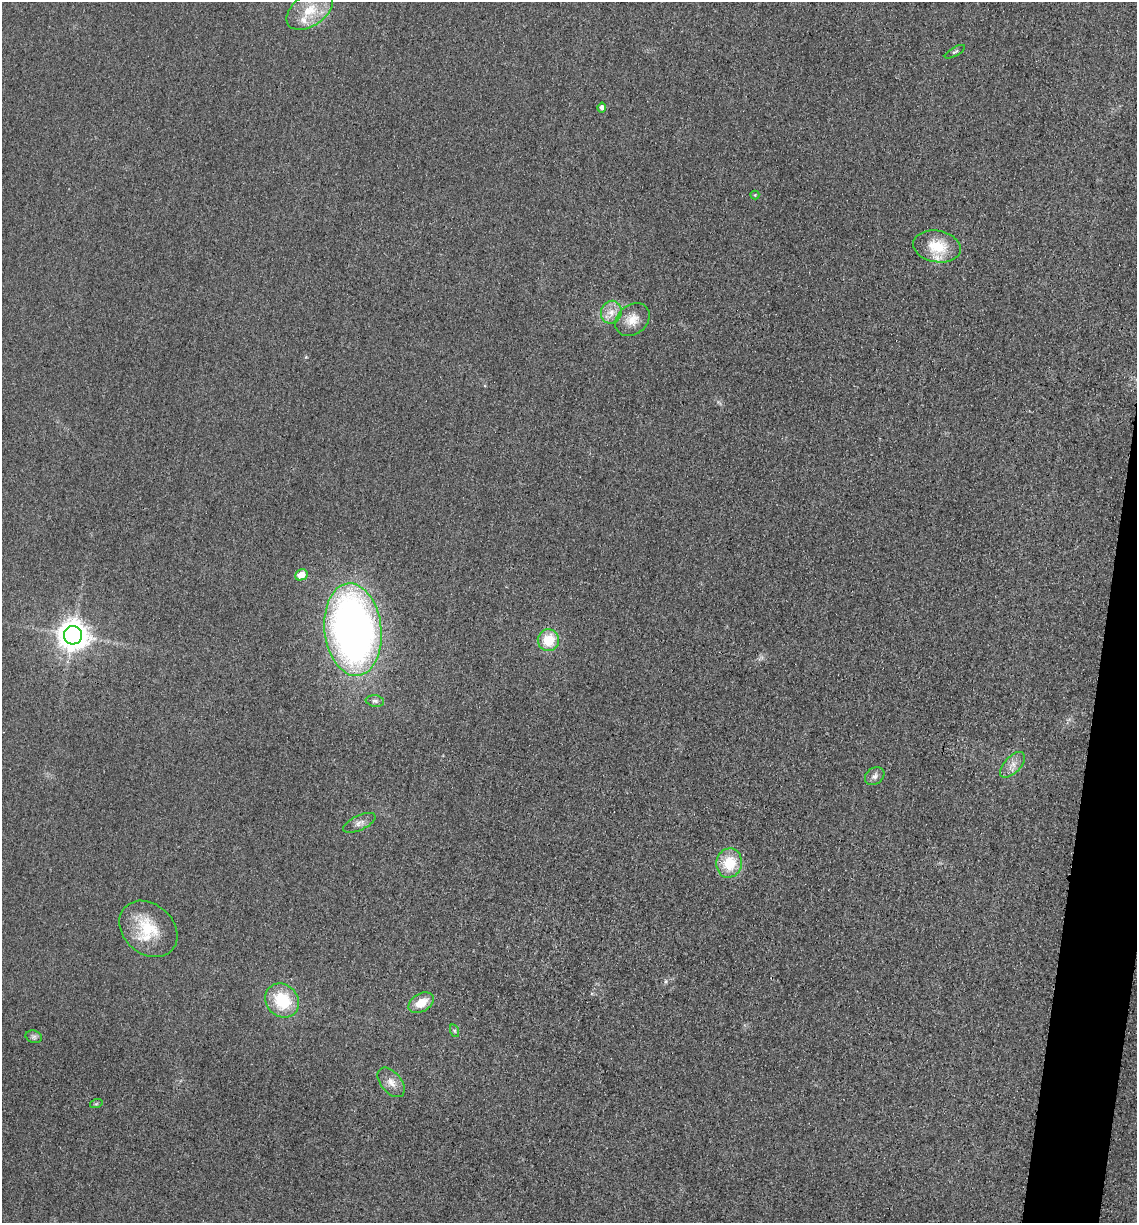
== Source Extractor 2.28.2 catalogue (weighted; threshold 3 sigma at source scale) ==
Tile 6 of 4 x 4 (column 2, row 2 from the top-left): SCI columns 1393-2527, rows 2461-3681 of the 4939 x 4919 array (HDU 1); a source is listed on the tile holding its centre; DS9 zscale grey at full resolution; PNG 1139 x 1225 px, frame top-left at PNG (2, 2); each listed source drawn as its Kron ellipse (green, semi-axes under 4 px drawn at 4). Shown black and unused: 3% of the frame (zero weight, under 3 of 4 exposures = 3% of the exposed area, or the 3 px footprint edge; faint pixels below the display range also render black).
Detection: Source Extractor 2.28.2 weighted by HDU 2 'WHT'; one run over the whole footprint, this tile lists its part. Background 0.0863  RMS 0.018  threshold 0.0816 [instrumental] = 3 sigma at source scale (4.5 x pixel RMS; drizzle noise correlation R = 1.50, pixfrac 1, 0.05/0.05 arcsec/px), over >= 5 px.
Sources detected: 24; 1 inside a brighter listed object's ellipse — not listed separately; the other 23 listed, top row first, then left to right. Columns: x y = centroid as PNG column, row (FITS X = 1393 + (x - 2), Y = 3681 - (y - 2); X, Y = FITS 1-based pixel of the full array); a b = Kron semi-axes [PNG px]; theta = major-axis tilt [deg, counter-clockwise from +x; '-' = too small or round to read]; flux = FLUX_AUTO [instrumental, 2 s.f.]
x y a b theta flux
310 10 26 15 35 48
955 52 11 3 31 3
602 108 5 4 - 7.4
755 195 4 4 - 1.8
937 246 24 15 -10 56
611 312 11 10 - 17
632 320 19 14 39 25
301 575 6 5 - 25
353 629 46 28 -84 1100
73 635 9 9 - 2700
548 640 11 10 - 48
375 701 9 5 -8 5.4
1012 765 16 8 47 14
875 776 10 8 38 8.1
359 823 17 7 25 10
729 863 14 13 - 56
148 929 32 25 -41 79
282 1001 18 15 -47 78
421 1003 13 9 31 29
455 1031 6 4 -71 3
34 1037 8 6 -16 4.8
391 1082 17 10 -50 16
96 1104 6 4 18 2.3